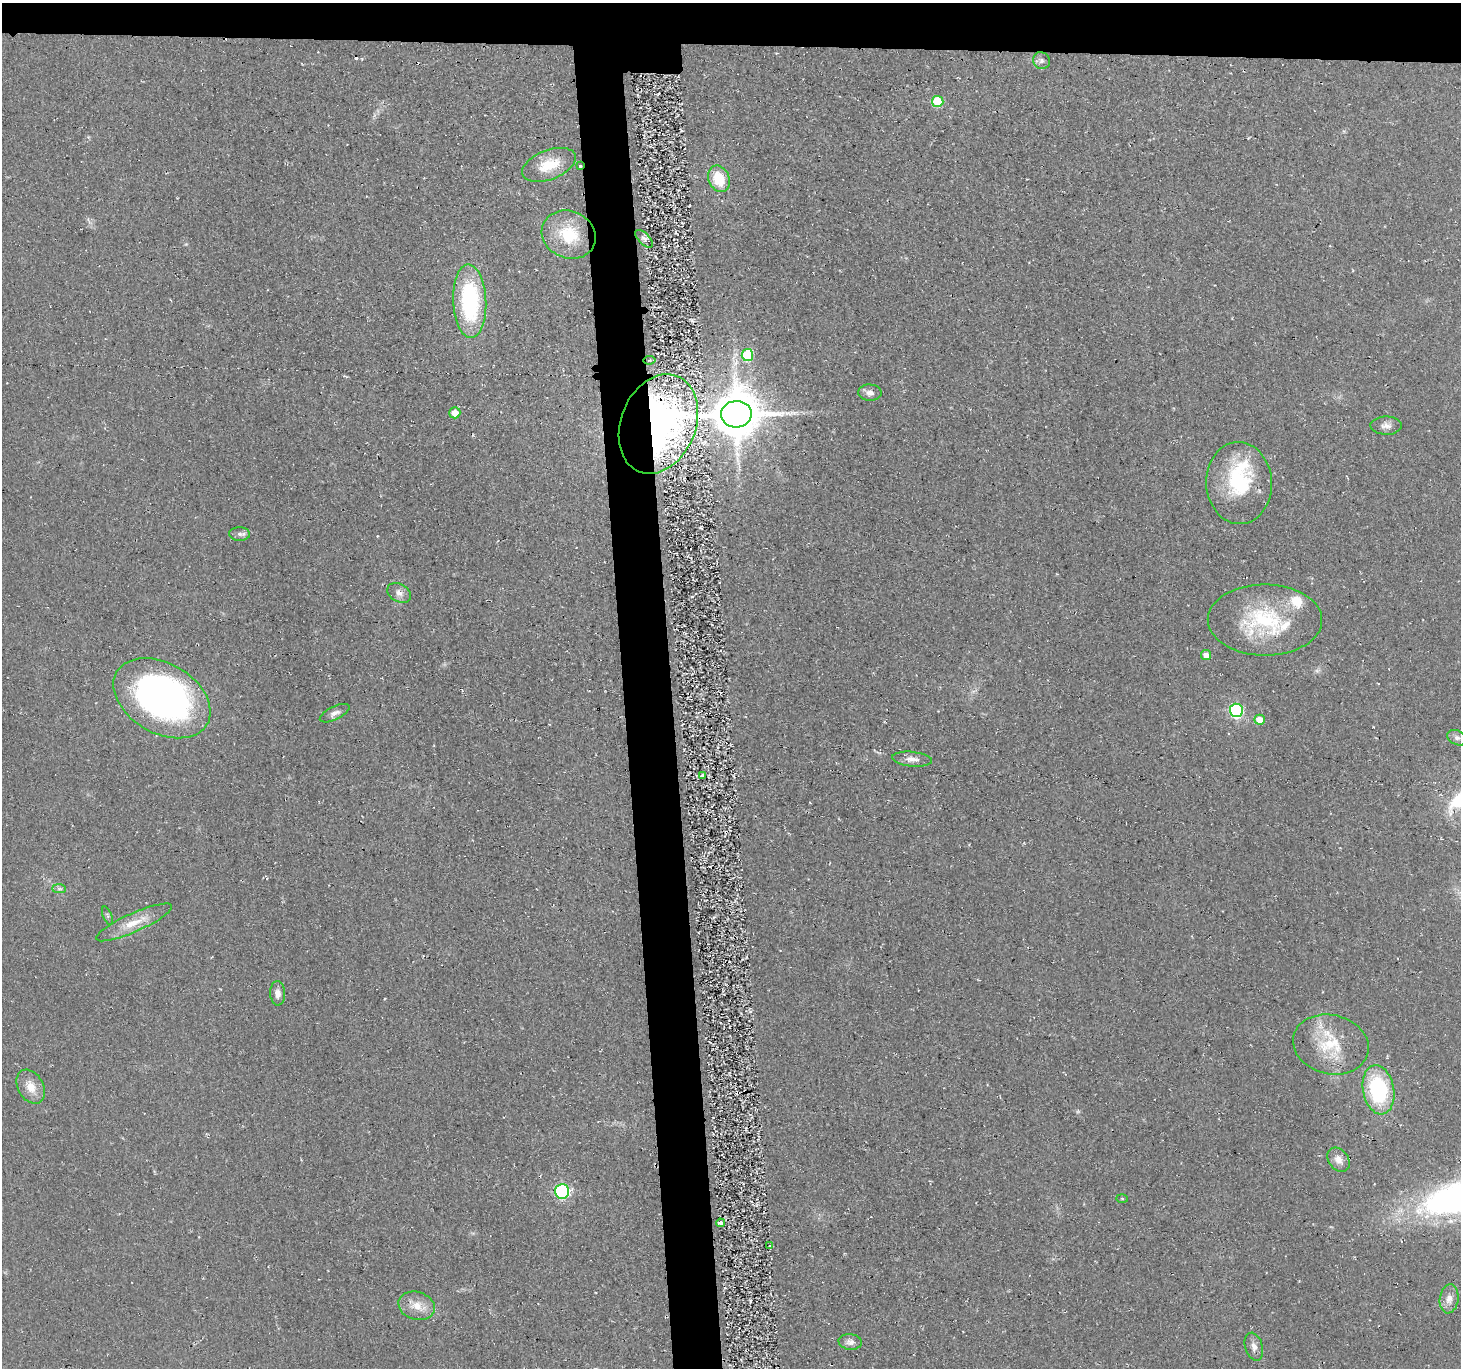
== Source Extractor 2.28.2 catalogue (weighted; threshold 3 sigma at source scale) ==
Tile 2 of 3 x 3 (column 2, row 1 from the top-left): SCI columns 1465-2923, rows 2878-4243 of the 4432 x 4382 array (HDU 1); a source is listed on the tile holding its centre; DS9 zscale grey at full resolution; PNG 1463 x 1370 px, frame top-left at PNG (2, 3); each listed source drawn as its Kron ellipse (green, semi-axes under 4 px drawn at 4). Shown black and unused: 7% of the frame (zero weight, under 2 of 3 exposures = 3% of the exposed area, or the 3 px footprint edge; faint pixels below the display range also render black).
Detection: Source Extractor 2.28.2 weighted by HDU 2 'WHT'; one run over the whole footprint, this tile lists its part. Background 0.0522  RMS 0.012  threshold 0.0536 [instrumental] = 3 sigma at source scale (4.5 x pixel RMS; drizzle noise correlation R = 1.50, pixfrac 1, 0.05/0.05 arcsec/px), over >= 5 px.
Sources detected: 49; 1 too faint to see at this stretch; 1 cosmic-ray / hot-pixel residue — neither listed nor drawn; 4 inside a brighter listed object's ellipse — not listed separately; the other 43 listed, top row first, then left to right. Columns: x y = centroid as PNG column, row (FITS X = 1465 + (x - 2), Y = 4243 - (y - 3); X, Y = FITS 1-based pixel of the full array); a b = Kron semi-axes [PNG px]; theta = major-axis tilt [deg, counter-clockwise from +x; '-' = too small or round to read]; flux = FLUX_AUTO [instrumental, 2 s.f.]
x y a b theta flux
1041 61 9 8 - 4.5
938 101 6 5 - 59
549 165 28 14 21 37
580 166 3 3 - 3.2
719 179 14 10 -68 39
569 235 27 23 -24 52
644 239 11 5 -45 4.3
470 301 37 16 -87 140
747 355 6 6 - 73
649 360 6 4 9 2
870 393 12 8 -3 7.4
455 413 6 5 - 15
736 414 15 13 3 5200
658 424 51 37 68 600
1386 426 15 9 -1 7.7
1239 483 41 33 -87 94
240 534 10 6 -1 4.3
399 593 13 8 -28 7.6
1265 620 57 35 0 120
1206 655 5 5 - 10
162 698 52 35 -30 490
1236 710 6 6 - 170
335 713 16 6 26 6.2
1260 720 5 5 - 19
1457 738 10 7 -25 4.8
912 759 20 7 -6 9.5
703 775 3 3 - 12
59 889 7 4 0 2.6
107 916 9 4 -68 2.4
134 922 41 9 24 26
278 993 12 7 -88 8.1
1331 1044 38 29 -14 60
31 1087 18 12 -61 17
1379 1090 25 15 -79 120
1338 1160 13 9 -52 10
562 1191 7 7 - 180
1122 1198 6 4 -2 1.2
721 1223 4 3 - 15
769 1246 3 2 - 1.4
1449 1299 15 9 82 10
417 1306 18 14 -17 19
850 1342 12 8 -6 6
1254 1347 14 8 -73 7.1
Overlapping masked pixels (flux is a lower limit): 4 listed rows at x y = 580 166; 649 360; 736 414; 658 424